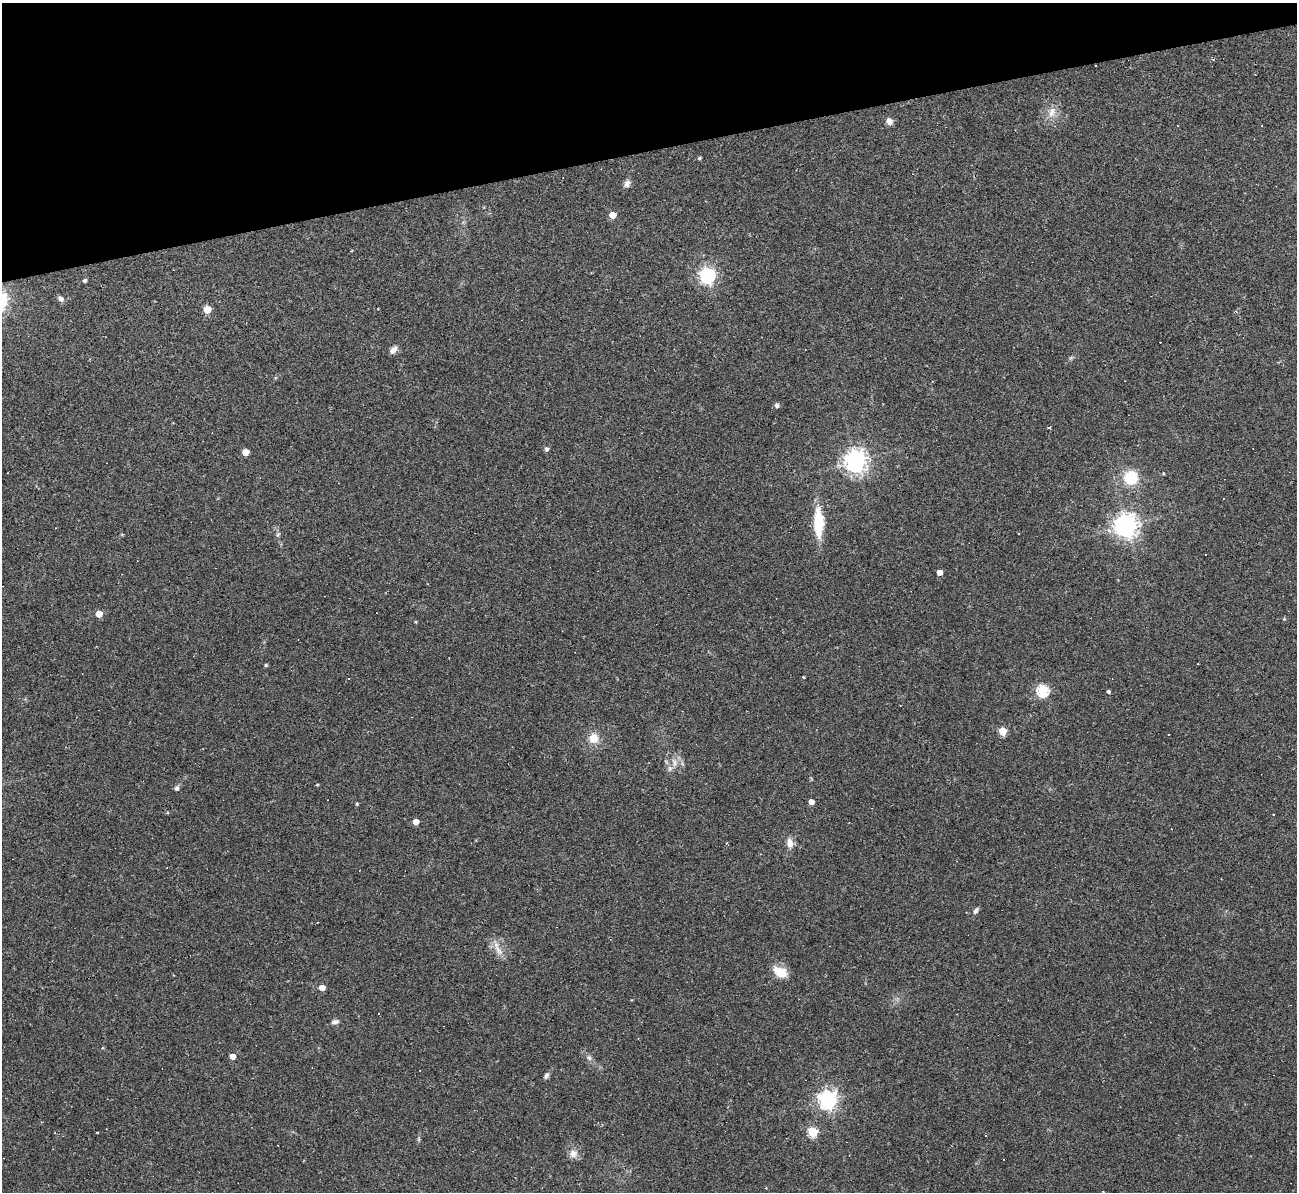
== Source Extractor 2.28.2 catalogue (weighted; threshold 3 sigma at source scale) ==
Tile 3 of 4 x 4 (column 3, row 1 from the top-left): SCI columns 2592-3886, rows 3714-4903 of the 5182 x 5165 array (HDU 1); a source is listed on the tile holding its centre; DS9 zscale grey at full resolution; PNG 1299 x 1194 px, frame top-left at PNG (2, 3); no overlay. Shown black and unused: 13% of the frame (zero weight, under 2 of 3 exposures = <1% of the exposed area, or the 3 px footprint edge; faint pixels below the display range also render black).
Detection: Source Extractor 2.28.2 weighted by HDU 2 'WHT'; one run over the whole footprint, this tile lists its part. Background 0.11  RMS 0.0065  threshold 0.0293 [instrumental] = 3 sigma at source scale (4.5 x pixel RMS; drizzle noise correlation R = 1.50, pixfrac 1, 0.05/0.05 arcsec/px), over >= 5 px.
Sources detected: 73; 1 too faint to see at this stretch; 18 cosmic-ray / hot-pixel residue — not listed; the other 54 listed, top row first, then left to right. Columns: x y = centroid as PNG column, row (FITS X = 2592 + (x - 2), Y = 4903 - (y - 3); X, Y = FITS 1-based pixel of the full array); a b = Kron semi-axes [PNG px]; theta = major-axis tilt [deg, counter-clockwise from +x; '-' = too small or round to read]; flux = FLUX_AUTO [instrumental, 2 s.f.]
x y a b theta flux
1052 112 16 8 74 5.5
889 121 8 7 - 3.8
1261 125 3 2 - 0.73
1178 126 2 2 - 0.55
699 158 3 3 - 1.1
627 184 10 7 66 2.8
612 215 5 5 - 10
707 275 6 6 - 210
85 280 4 4 - 1.4
61 299 8 6 -36 2.2
207 309 5 5 - 16
393 350 11 7 51 3.1
1071 358 6 4 2 0.98
777 405 5 4 - 2.7
1049 428 3 3 - 1.3
546 449 5 5 - 1.9
245 452 5 5 - 11
855 460 7 7 - 520
1163 473 3 3 - 0.58
1131 477 9 8 - 37
818 523 28 10 -89 28
1126 525 8 8 - 510
278 534 7 4 45 1
939 572 4 4 - 6.1
99 614 5 4 - 11
1284 619 5 4 - 0.67
266 665 5 4 - 0.79
803 677 3 3 - 1.1
1043 690 6 6 - 75
1108 691 4 3 - 1.3
1003 731 5 5 - 21
593 738 13 12 - 8.4
674 762 13 8 -78 4.9
317 785 3 3 - 0.71
177 788 7 6 - 1.7
811 802 4 4 - 5.4
357 804 4 4 - 0.83
1273 815 2 2 - 0.58
416 822 5 4 - 7.1
790 843 14 8 -81 4.9
976 911 9 5 59 1.8
498 949 25 7 -64 6.1
780 972 18 11 -28 11
322 987 5 4 - 7.7
335 1022 10 6 11 2
233 1056 4 4 - 5.8
589 1058 7 6 - 1.9
546 1075 8 5 63 2
828 1099 7 7 - 320
728 1107 3 3 - 0.63
813 1132 5 5 - 40
97 1133 3 2 - 0.51
573 1153 11 11 - 4.6
766 1188 3 3 - 0.6